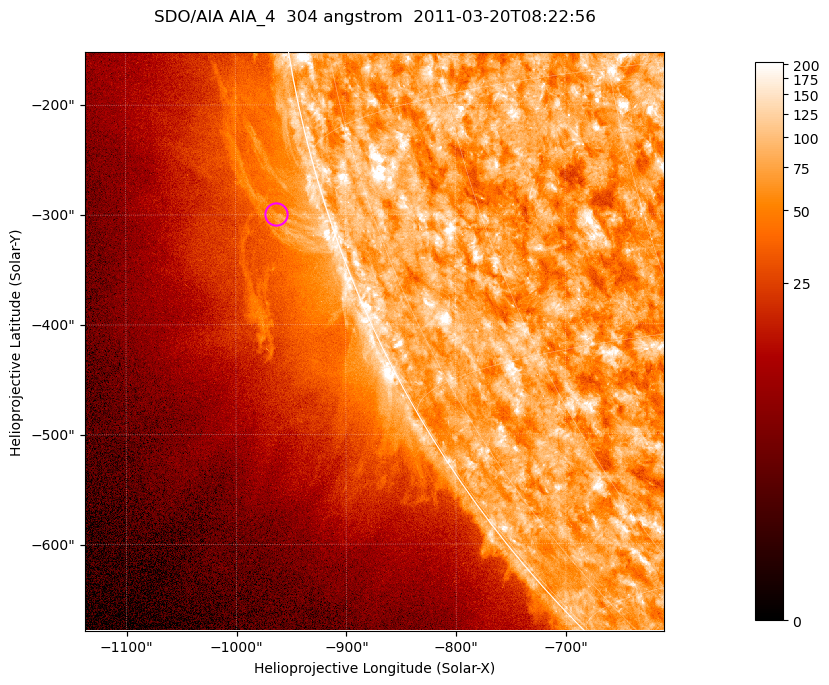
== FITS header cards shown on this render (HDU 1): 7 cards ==
TELESCOP= 'SDO/AIA '           / For AIA: SDO/AIA
INSTRUME= 'AIA_4   '           / For AIA: AIA_ATA1, AIA_ATA2, AIA_ATA3 or AIA_AT
WAVELNTH=                  304 / [angstrom] Wavelength
WAVEUNIT= 'angstrom'           / Wavelength unit: angstrom
DATE-OBS= '2011-03-20T08:22:56.123' / [ISO] Date when observation started; ISO 8
CTYPE1  = 'HPLN-TAN'           / CTYPE1; Typically HPLN
CTYPE2  = 'HPLT-TAN'           / CTYPE2; Typically HPLT

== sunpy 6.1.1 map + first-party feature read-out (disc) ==
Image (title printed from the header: SDO/AIA AIA_4  304 angstrom  2011-03-20T08:22:56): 878 x 878 px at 0.6 arcsec/px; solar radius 964 arcsec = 1605 px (partial field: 4.4% of the solar disc is inside the frame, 46% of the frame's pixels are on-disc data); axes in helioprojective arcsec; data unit not stated in the header (colour bar unlabelled)
Orientation: roll -0.132 deg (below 1 deg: not rotated)
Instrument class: DISC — disc imager (sunpy class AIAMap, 304 A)
Bright regions (active regions / flare kernels): reference = the on-disc median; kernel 7 px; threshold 5 sigma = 122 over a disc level ~75.2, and >= 1.15x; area >= 770 px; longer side >= 11 px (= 6.6 arcsec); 0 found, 0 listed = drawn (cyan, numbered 1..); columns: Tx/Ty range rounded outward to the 2 arcsec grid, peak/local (2 s.f.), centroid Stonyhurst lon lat
Off-limb structures (1.02-1.3 R_sun): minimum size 385 px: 2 found; the strongest spans PA ~100..110 deg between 1.02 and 1.07 R_sun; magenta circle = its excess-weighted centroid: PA ~105 deg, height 1.05 R_sun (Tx ~-962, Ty ~-300 arcsec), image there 1.6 x the reference